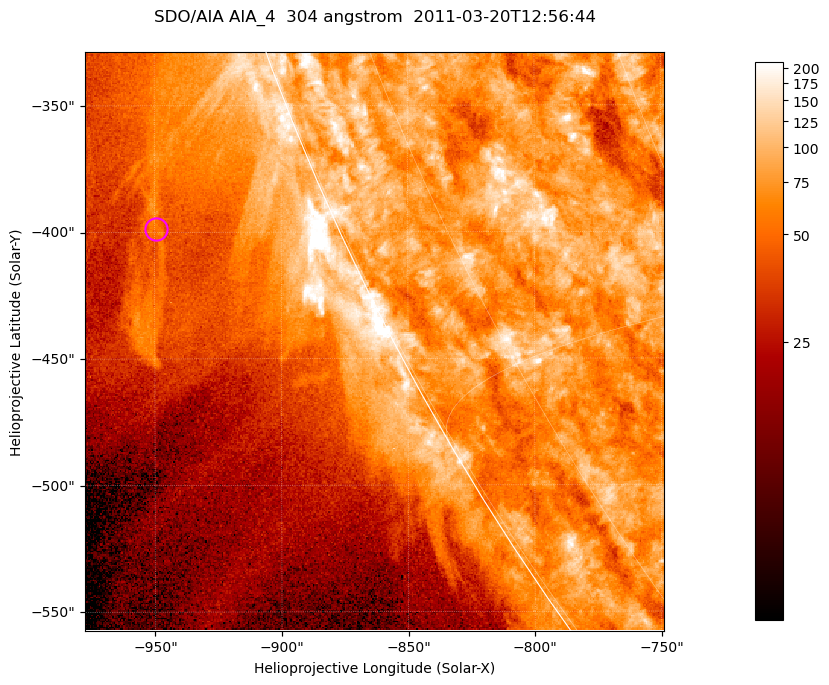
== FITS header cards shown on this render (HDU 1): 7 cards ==
TELESCOP= 'SDO/AIA '           / For AIA: SDO/AIA
INSTRUME= 'AIA_4   '           / For AIA: AIA_ATA1, AIA_ATA2, AIA_ATA3 or AIA_AT
WAVELNTH=                  304 / [angstrom] Wavelength
WAVEUNIT= 'angstrom'           / Wavelength unit: angstrom
DATE-OBS= '2011-03-20T12:56:44.127' / [ISO] Date when observation started; ISO 8
CTYPE1  = 'HPLN-TAN'           / CTYPE1; Typically HPLN
CTYPE2  = 'HPLT-TAN'           / CTYPE2; Typically HPLT

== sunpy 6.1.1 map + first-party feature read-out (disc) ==
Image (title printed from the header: SDO/AIA AIA_4  304 angstrom  2011-03-20T12:56:44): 381 x 381 px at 0.6 arcsec/px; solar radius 964 arcsec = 1606 px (partial field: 0.8% of the solar disc is inside the frame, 45% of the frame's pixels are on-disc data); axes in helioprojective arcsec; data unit not stated in the header (colour bar unlabelled)
Orientation: roll -0.132 deg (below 1 deg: not rotated)
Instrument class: DISC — disc imager (sunpy class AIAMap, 304 A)
Bright regions (active regions / flare kernels): reference = the on-disc median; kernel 3 px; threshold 5 sigma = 119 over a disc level ~75.1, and >= 1.15x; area >= 145 px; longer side >= 5 px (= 3 arcsec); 0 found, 0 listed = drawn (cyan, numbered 1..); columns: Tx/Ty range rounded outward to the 2 arcsec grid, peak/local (2 s.f.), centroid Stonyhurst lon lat
Off-limb structures (1.02-1.3 R_sun): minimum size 72 px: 6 found; the strongest spans PA ~110..115 deg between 1.03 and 1.12 R_sun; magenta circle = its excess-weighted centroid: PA ~115 deg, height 1.07 R_sun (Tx ~-950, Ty ~-398 arcsec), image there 1.6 x the reference